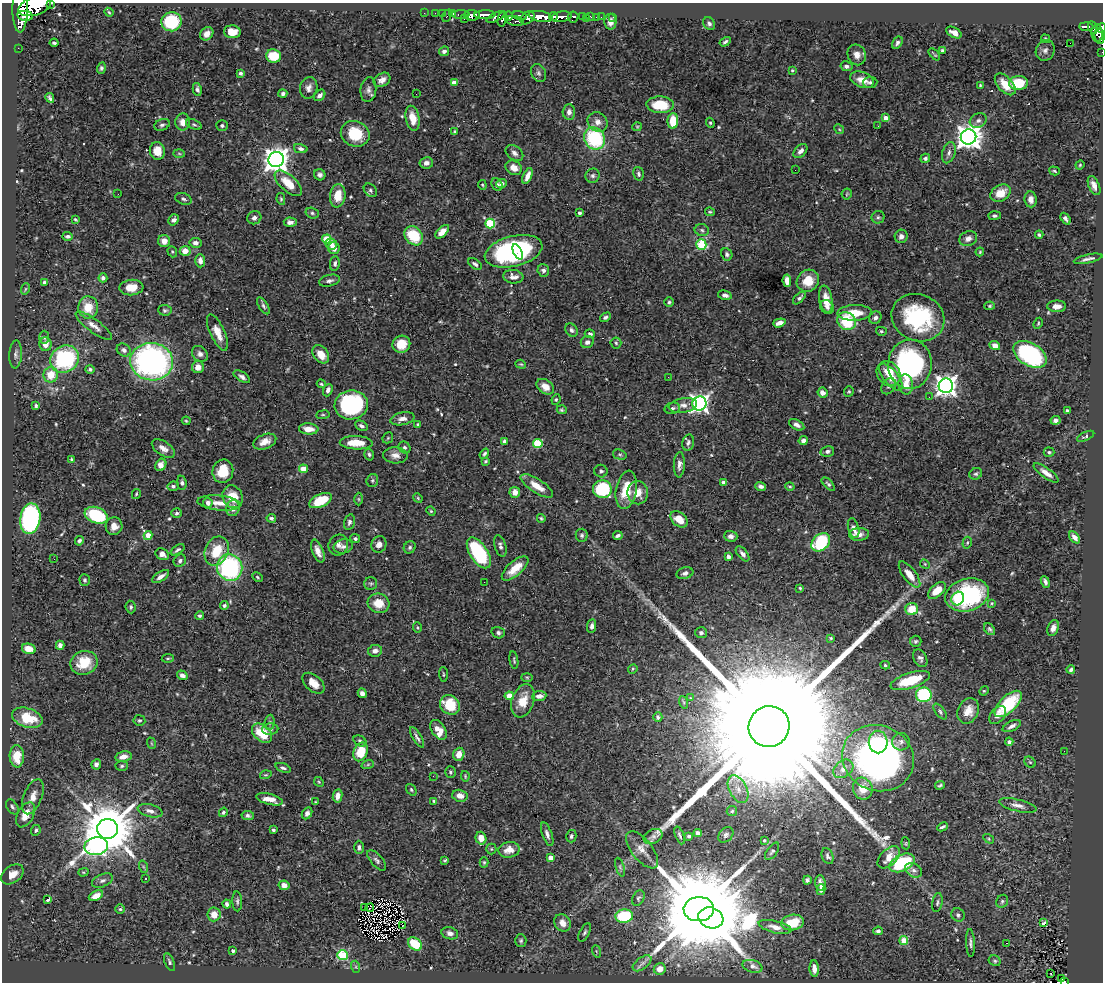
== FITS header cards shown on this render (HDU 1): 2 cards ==
NAXIS1  =                 1101
NAXIS2  =                  980

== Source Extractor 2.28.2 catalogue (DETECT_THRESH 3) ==
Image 1101 x 980 px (HDU 1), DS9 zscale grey, 1 PNG px = 1 image px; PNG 1105 x 984 px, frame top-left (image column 1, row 980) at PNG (2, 3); each listed source drawn as its Kron ellipse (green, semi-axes under 4 px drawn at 4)
Background 0.686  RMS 0.02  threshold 0.0592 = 3 sigma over >= 5 px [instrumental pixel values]
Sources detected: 574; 2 with non-positive FLUX_AUTO (blend fragments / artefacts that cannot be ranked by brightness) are neither listed nor drawn; of the other 572, the 500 brightest by FLUX_AUTO listed and drawn (72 fainter detections omitted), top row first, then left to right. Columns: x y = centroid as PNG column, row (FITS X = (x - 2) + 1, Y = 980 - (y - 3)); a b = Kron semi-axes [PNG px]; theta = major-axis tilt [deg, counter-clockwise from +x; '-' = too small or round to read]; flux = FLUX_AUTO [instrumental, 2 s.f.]
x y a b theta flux
50 4 3 2 - 120
35 6 17 9 19 4200
20 9 23 7 89 3000
109 12 4 3 - 1.6
424 13 2 2 - 8.9
435 13 2 2 - 7.7
442 13 2 2 - 11
453 13 3 3 - 53
461 14 9 3 1 65
472 15 8 5 -2 1100
485 15 10 4 2 1300
25 16 8 4 -9 1300
447 16 6 3 65 32
509 16 5 4 - 280
520 16 7 4 -15 400
541 16 12 5 -10 2800
553 16 4 3 - 450
582 16 3 3 - 99
496 17 10 4 25 500
561 17 10 5 10 1300
573 17 5 5 - 260
591 17 3 2 - 11
596 17 2 2 - 8.4
601 17 2 2 - 10
613 17 3 2 - 6.8
527 18 8 5 38 800
586 18 3 2 - 11
464 19 4 3 - 13
502 19 8 3 77 300
515 21 9 5 -10 270
171 22 10 9 - 69
610 22 8 6 -87 8.9
709 23 7 5 -53 3.4
1086 26 7 3 -1 240
1093 28 6 3 -67 160
1101 28 5 4 - 350
232 32 8 6 -6 18
954 33 8 5 -28 8.5
1097 33 8 5 -88 140
207 34 7 6 - 7.9
1099 36 8 5 -81 220
1045 39 5 4 - 1.6
725 42 6 4 33 3
54 43 4 3 - 2.2
897 43 7 4 58 3.8
1070 43 2 2 - 170
18 48 2 2 - 6.4
942 50 4 3 - 2.5
1045 50 10 9 - 6.1
444 51 5 4 - 5.4
1102 52 2 2 - 7.1
934 54 7 2 -48 1.6
857 55 10 9 - 9.7
274 56 7 6 - 34
846 66 6 5 - 4.3
101 68 6 4 72 2.5
792 70 4 3 - 1.6
240 73 4 3 - 3.4
539 73 9 7 -62 3.9
382 80 9 6 32 8.1
862 80 12 7 -20 16
870 82 7 5 7 2.8
454 83 4 4 - 17
1018 83 9 7 2 49
1005 84 13 7 -47 25
980 85 3 3 - 1.7
309 88 11 8 76 7.7
197 89 6 4 -80 4
368 90 12 8 83 6.1
283 94 4 4 - 3.3
416 94 2 2 - 8.1
320 95 6 4 49 5.2
50 98 5 3 - 2.7
660 105 13 8 -2 42
569 112 7 6 - 7
413 118 12 7 -78 21
886 118 4 4 - 18
673 121 8 5 88 34
978 121 9 6 30 4.5
183 122 8 7 - 11
598 122 10 9 - 9.8
710 123 5 4 - 1.8
194 124 8 5 -20 2.6
162 125 8 5 22 3.7
222 126 6 5 - 2.5
878 126 2 2 - 1.6
637 127 5 4 - 1.5
839 129 5 4 - 1.5
455 131 4 3 - 1.5
355 134 14 12 -22 48
968 137 8 7 - 1400
595 138 11 10 - 110
301 149 7 4 -13 4.2
157 151 9 7 -82 21
800 151 8 5 45 6.1
514 153 10 6 -37 5.4
949 153 11 6 73 5.9
179 154 6 4 -2 1.5
925 158 5 4 - 3.4
276 160 8 7 - 1300
426 163 7 5 9 6
1080 165 5 4 - 1.5
514 168 8 7 - 12
795 170 2 2 - 2.5
1054 171 5 3 - 1.7
638 174 7 5 -76 3.2
320 175 6 5 - 4.2
527 176 8 4 66 8.6
593 176 7 7 - 3.7
288 183 17 8 -42 29
501 184 5 4 - 4.1
482 185 5 4 - 1.5
497 185 7 5 -61 4.1
1094 186 10 5 -66 8.2
370 190 7 5 -48 3
1000 193 11 8 31 22
118 194 2 2 - 19
847 194 5 5 - 1.6
338 196 11 8 82 24
183 199 9 5 -19 3.7
281 199 6 4 -81 1.5
1031 199 8 6 -84 7.4
710 212 5 3 - 1.9
312 213 7 5 -17 2.6
579 213 3 3 - 3.7
994 216 6 4 0 3.6
878 217 6 6 - 2.6
254 218 7 6 - 5.3
75 219 4 3 - 1.8
1065 219 6 3 -54 4.1
174 220 6 5 - 5.5
290 222 6 4 -2 5.2
490 223 5 5 - 83
702 230 7 6 - 3.5
442 232 8 4 44 15
1039 235 4 3 - 2.3
68 236 5 3 - 3.3
414 236 10 8 -50 50
901 236 7 6 - 6.5
327 239 4 4 - 47
968 239 9 7 26 7.8
164 241 6 6 - 10
195 243 6 5 - 5.6
331 244 6 5 - 6.6
701 244 5 5 - 66
334 248 6 5 - 8.8
185 251 5 5 - 13
514 251 29 15 14 230
172 252 6 4 -70 1.8
518 252 8 4 -65 37
980 252 4 3 - 1.6
727 254 6 5 - 3
1088 259 14 3 12 5.2
200 261 7 5 -89 7.4
335 264 7 5 81 3.6
475 264 8 4 -36 3.5
543 270 6 6 - 4.3
513 277 10 6 -8 9.1
103 278 4 4 - 4.2
329 281 11 5 13 4.6
787 281 6 4 -85 13
808 281 12 10 39 26
44 282 4 4 - 2.7
131 287 12 7 5 19
25 289 6 3 71 1.5
725 295 7 4 -14 4.9
799 298 8 4 43 3.6
826 299 14 6 -80 15
669 302 4 4 - 2.4
263 306 9 4 -57 3.1
990 306 5 4 - 1.8
1057 306 9 6 1 9.3
88 307 11 10 - 26
827 307 7 6 - 4.3
165 310 7 5 -5 2.7
855 313 17 7 2 30
605 317 6 4 29 3.8
875 318 6 5 - 5.4
918 318 27 23 -23 130
847 321 10 8 -40 61
779 323 6 4 18 7.7
1038 323 6 3 65 1.6
94 326 22 6 -37 10
572 330 7 5 -49 3.9
881 331 5 4 - 1.8
217 332 19 7 -65 17
590 334 5 4 - 3.7
44 337 6 5 - 2.7
587 342 6 6 - 5.1
616 343 5 5 - 2.5
45 344 7 6 - 9.1
401 344 9 8 - 21
995 345 5 4 - 9.1
124 350 7 6 - 4.9
16 354 14 6 87 4.9
200 354 9 7 -47 5.5
321 354 10 7 -52 18
1030 354 18 11 -32 190
65 359 15 13 35 130
152 362 21 18 -7 400
521 364 5 4 - 1.8
910 364 25 22 86 250
198 367 6 6 - 11
90 369 5 4 - 2.6
888 374 13 11 -52 27
51 375 7 7 - 23
242 377 9 5 -32 4.5
668 377 3 2 - 2.1
891 377 16 7 -51 20
321 384 4 4 - 1.9
906 384 10 7 -83 11
889 386 9 6 53 4
946 386 7 7 - 920
545 387 9 7 -35 13
328 390 6 4 68 5.5
849 391 5 5 - 1.8
822 393 5 4 - 9.2
929 397 2 2 - 1.7
556 400 5 3 - 1.6
699 404 7 7 - 560
351 405 17 14 9 170
683 405 14 7 10 8
36 406 3 3 - 2.3
672 408 8 5 13 3.9
562 410 5 4 - 2
1067 410 3 3 - 3.3
323 415 7 3 7 1.6
402 419 12 6 12 7.9
1055 420 5 4 - 3.8
186 421 4 3 - 1.5
418 424 3 3 - 2.1
797 425 8 5 -29 5
361 426 7 4 -26 4
309 429 10 5 -4 14
1086 436 9 4 25 2.8
388 438 6 5 - 1.6
504 441 4 3 - 2.9
803 441 5 4 - 6.6
265 442 12 7 21 12
688 442 8 5 75 3.5
356 443 16 6 -2 24
538 443 5 4 - 77
405 447 6 5 - 2.9
163 448 13 7 -34 8.8
827 451 7 5 15 3.9
1049 452 5 4 - 2.1
369 454 6 4 -73 2.5
484 454 5 4 - 2.3
395 455 12 8 -3 8.8
620 455 7 5 -16 2.3
72 459 4 4 - 2.3
486 461 4 3 - 1.7
161 465 6 5 - 11
679 465 13 5 87 6.5
303 469 4 4 - 29
223 471 12 10 76 28
601 471 6 6 - 3.2
1046 473 15 5 -36 9.8
976 474 6 5 - 2.6
372 480 6 5 - 2.4
724 482 4 4 - 7.5
182 483 7 5 -83 3.2
828 484 8 4 -45 2.8
173 486 6 5 - 3.1
537 486 19 7 -33 19
761 486 5 4 - 4.7
790 487 4 3 - 1.5
602 489 9 9 - 87
626 490 19 10 79 34
515 492 5 5 - 9.3
638 493 11 10 - 16
136 494 5 3 - 1.6
233 497 12 10 -63 25
418 498 5 4 - 1.5
358 499 6 4 -89 1.7
320 501 12 6 24 37
208 503 5 4 - 5.5
219 503 22 7 -5 16
233 508 8 6 78 8.8
431 511 5 4 - 1.6
177 513 5 5 - 2.6
96 515 12 8 -21 110
271 518 5 4 - 3.6
541 518 4 3 - 1.9
30 519 15 10 81 240
679 519 10 6 -42 22
349 522 8 5 74 4
114 526 9 8 - 11
854 528 10 5 -75 8.9
859 534 10 6 4 9.8
148 535 4 4 - 25
582 535 6 6 - 3
618 536 5 3 - 3.3
731 536 7 5 -3 5.5
1074 537 7 4 -50 7.2
355 539 5 4 - 2.7
79 541 5 4 - 3.1
821 542 10 8 42 89
967 543 6 4 74 2.2
379 544 8 7 - 8.2
338 545 10 9 - 6.8
343 546 10 7 12 5.9
500 546 11 5 -73 4.5
410 547 6 5 - 2.7
178 550 8 4 34 3
217 551 15 11 66 38
318 551 12 5 -68 9.8
479 553 17 9 -57 120
162 554 7 5 -29 6.9
743 554 9 4 -50 5.2
728 557 4 3 - 5.9
54 559 3 2 - 1.9
180 561 7 5 41 3.7
925 564 5 4 - 1.6
230 567 13 12 - 170
515 568 16 7 41 22
685 573 8 5 18 4.4
909 575 15 6 -53 16
161 577 10 4 33 6.5
257 577 5 3 - 1.7
85 580 6 5 - 2.2
484 582 2 2 - 2.4
1045 582 6 4 -67 3.7
371 584 6 6 - 2.3
800 588 3 3 - 1.7
937 591 10 6 42 20
967 595 22 16 17 160
958 599 7 6 - 14
379 603 11 9 -16 22
992 603 4 4 - 1.4
224 606 4 4 - 3.4
131 607 6 5 - 2.7
912 609 6 6 - 27
200 616 4 4 - 2.4
592 626 7 4 82 4.4
417 627 5 4 - 1.8
1053 628 8 5 70 6.9
990 629 7 4 -50 2.6
498 633 7 5 -20 3.1
701 633 6 5 - 3.7
831 638 3 3 - 1.5
916 641 6 5 - 2.6
60 645 4 4 - 5.8
29 649 7 5 -13 13
375 651 7 6 - 5.7
168 658 6 3 6 1.8
920 658 9 6 -60 4.8
514 660 9 3 -81 1.9
84 663 14 11 18 33
885 665 5 3 - 1.7
633 669 5 4 - 1.7
1071 670 4 3 - 3.4
443 674 7 3 -86 1.5
182 675 5 4 - 6
527 677 6 4 -2 1.6
910 681 20 7 18 53
313 683 13 8 -41 14
984 691 5 4 - 1.5
362 693 5 4 - 5.9
924 695 8 7 - 140
509 696 4 4 - 19
539 696 7 5 5 7.9
690 698 4 4 - 2.1
523 701 17 11 70 23
683 702 6 4 -70 2.1
1008 704 17 8 43 65
450 705 10 9 - 37
968 711 13 10 65 15
940 712 9 4 -54 2.9
998 715 10 6 48 6.9
658 717 5 4 - 3.1
27 718 16 9 -18 48
139 720 6 5 - 2.2
270 722 8 5 85 2.9
769 726 21 20 - 190000
1012 726 10 5 26 5.1
270 729 8 6 3 3.4
438 730 11 6 -57 21
262 733 11 8 -42 42
417 737 11 4 -59 4.2
360 741 7 5 -32 3.2
878 742 11 9 -89 37
901 742 9 8 - 5.7
1009 742 4 4 - 3.9
151 743 6 3 -71 1.5
1064 751 2 2 - 3.6
360 752 9 7 72 34
459 754 6 5 - 13
17 756 11 7 -88 29
123 757 8 5 10 9.4
878 758 36 32 -23 570
1030 762 6 5 - 2.2
96 764 5 5 - 4.7
368 764 6 4 20 1.9
122 766 6 5 - 2.3
283 768 8 4 -19 3.1
843 769 11 8 38 9.9
450 772 6 5 - 2.6
266 775 6 3 17 1.7
433 776 2 2 - 4
465 776 5 3 - 1.5
319 782 5 4 - 1.7
940 785 5 3 - 2.1
738 789 15 8 -63 13
863 789 11 9 -72 23
411 790 6 4 -52 2
338 796 7 4 81 7.3
460 796 8 6 -13 9.6
33 797 18 9 68 14
270 799 13 5 -14 14
434 801 4 4 - 1.9
315 802 3 3 - 1.5
1018 805 19 6 -14 8.4
12 807 8 5 -58 3.3
150 811 12 6 -14 8
732 811 5 5 - 2.3
223 812 5 4 - 2.1
307 813 6 5 - 5
25 815 13 8 62 18
248 816 6 4 -9 3.5
942 827 5 3 - 2.6
107 829 10 10 - 9700
36 830 5 4 - 2.9
273 830 3 3 - 3.3
698 833 4 4 - 5.3
547 834 12 5 -70 5.6
680 835 9 4 -69 2.9
726 835 9 6 46 3.8
571 836 6 5 - 3.6
653 836 10 7 26 5.5
689 836 3 3 - 2.3
481 838 6 5 - 13
989 839 6 3 -33 1.5
764 840 3 3 - 2.2
906 843 6 4 -85 1.5
96 846 12 9 10 290
359 847 6 5 - 3.5
491 849 5 5 - 1.7
509 850 11 8 8 15
642 850 22 10 -51 12
772 851 10 5 55 2.9
828 856 8 5 -67 3.7
889 857 13 8 44 18
551 858 4 4 - 15
377 860 12 6 -49 4.5
445 860 4 3 - 1.6
484 862 5 4 - 1.9
902 863 13 8 25 94
144 867 6 4 -70 1.7
620 867 10 4 -73 2.8
914 870 9 6 -30 4.8
83 872 5 4 - 1.8
12 874 12 8 37 13
145 878 3 3 - 2.3
807 880 4 3 - 2.9
102 881 11 6 23 5.3
820 883 8 5 -85 6.4
284 885 5 4 - 8.5
821 890 5 4 - 4.6
96 896 7 4 26 11
638 898 8 5 63 2.9
48 899 3 3 - 21
237 901 10 5 -87 3
1002 901 7 5 58 2.8
937 903 9 5 81 2.8
227 904 4 4 - 4.2
364 908 4 2 - 1.8
370 908 4 2 - 1.9
120 909 5 5 - 2
699 909 15 12 3 38000
214 914 7 6 - 13
958 915 7 6 - 3.8
624 916 9 6 6 70
711 918 13 10 -19 7700
792 922 11 7 10 35
563 923 9 7 -51 13
1043 923 4 2 - 2
403 926 3 2 - 1.8
775 927 17 6 -14 9.8
878 931 5 4 - 2.7
450 933 8 6 -16 5.4
585 933 10 5 62 3.2
521 941 6 5 - 2.4
904 941 4 4 - 35
970 943 14 4 -88 4
1006 943 2 2 - 4.1
415 944 8 5 -40 41
233 951 4 3 - 5.1
596 951 6 4 -71 1.8
342 955 5 5 - 92
995 961 6 5 - 2.4
169 962 9 4 -67 2.9
642 963 11 6 36 5.1
753 966 10 6 -16 6.5
356 967 6 4 -72 2
660 969 6 5 - 9.7
814 969 8 4 -86 11
1051 973 3 2 - 2.5
1061 979 3 3 - 17
1064 982 4 2 - 65
At the frame edge (FLAGS 8, measured only in part): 5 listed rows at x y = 50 4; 35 6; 1101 28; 1102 52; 1064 982
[72 fainter detections neither listed nor drawn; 2 non-positive-flux detections neither listed nor drawn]